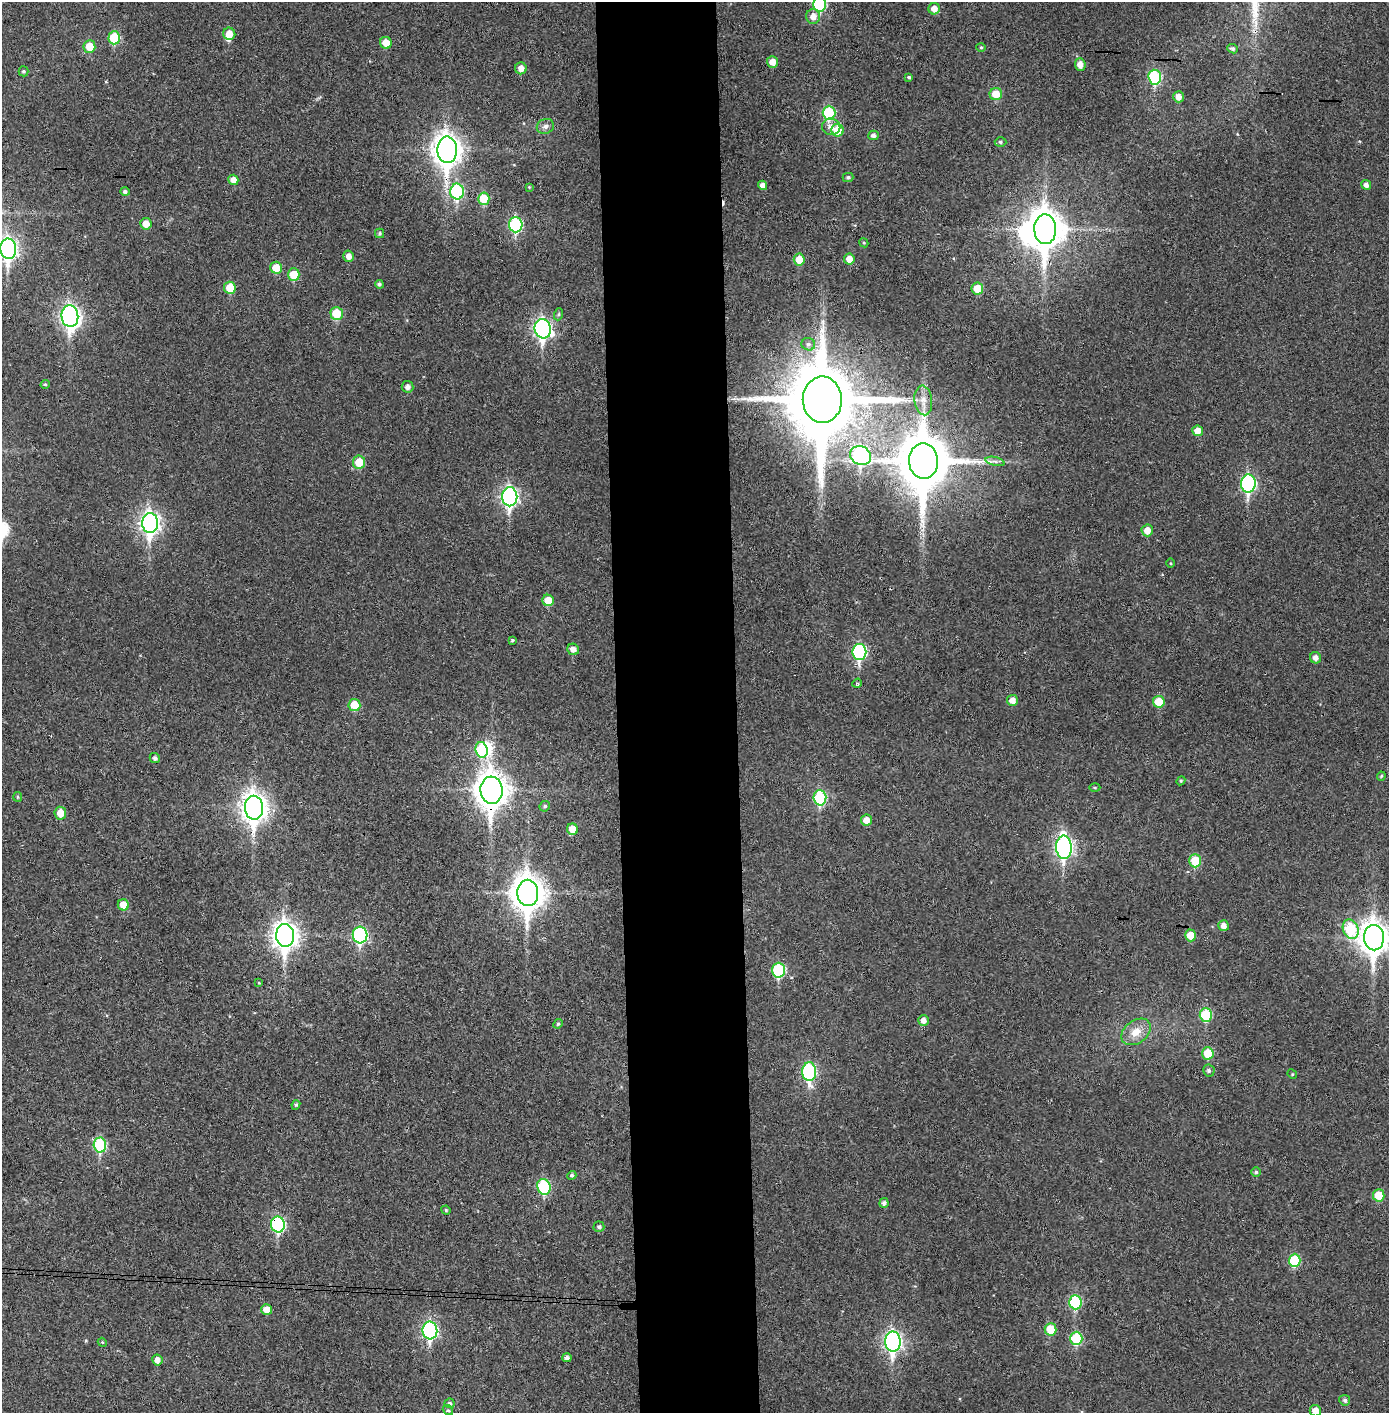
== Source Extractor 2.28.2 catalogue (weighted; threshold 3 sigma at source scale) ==
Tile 5 of 3 x 3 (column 2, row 2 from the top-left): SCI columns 1469-2855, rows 1415-2825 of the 4321 x 4242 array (HDU 1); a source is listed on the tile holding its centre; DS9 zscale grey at full resolution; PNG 1391 x 1415 px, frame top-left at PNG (2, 2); each listed source drawn as its Kron ellipse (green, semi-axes under 4 px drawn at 4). Shown black and unused: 9% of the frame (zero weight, under 3 of 4 exposures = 6% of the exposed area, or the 3 px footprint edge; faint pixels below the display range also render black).
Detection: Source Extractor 2.28.2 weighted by HDU 2 'WHT'; one run over the whole footprint, this tile lists its part. Background 0.036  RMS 0.005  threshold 0.0227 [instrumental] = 3 sigma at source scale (4.5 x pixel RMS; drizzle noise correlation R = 1.50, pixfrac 1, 0.05/0.05 arcsec/px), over >= 5 px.
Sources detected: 136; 3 inside a brighter object's white glare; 1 cosmic-ray / hot-pixel residue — neither listed nor drawn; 1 inside a brighter listed object's ellipse — not listed separately; the other 131 listed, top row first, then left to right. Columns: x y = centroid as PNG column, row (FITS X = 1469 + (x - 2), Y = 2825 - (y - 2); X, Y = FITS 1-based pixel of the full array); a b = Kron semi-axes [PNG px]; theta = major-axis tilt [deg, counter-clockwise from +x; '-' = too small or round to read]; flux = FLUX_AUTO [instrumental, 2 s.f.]
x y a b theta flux
820 4 7 6 - 40
934 9 6 5 - 3.5
813 16 7 7 - 4.1
229 34 6 6 - 5.2
114 38 6 6 - 20
386 43 6 6 - 6.6
89 46 6 6 - 9.5
981 47 4 4 - 0.61
1233 49 5 4 - 1.3
772 62 6 5 - 4.8
1080 64 6 5 - 3.6
521 68 6 6 - 3.5
23 71 5 5 - 0.86
909 77 3 3 - 1.4
1155 77 7 6 - 37
996 94 6 6 - 9.5
1179 97 5 5 - 3.3
829 113 7 6 - 36
545 126 9 7 28 1.9
831 127 9 8 - 3.3
838 130 6 6 - 13
874 135 5 5 - 1.8
1000 142 6 4 -2 0.93
447 150 13 10 -88 590
848 177 5 4 - 1
233 180 5 5 - 3.8
762 185 5 4 - 2.5
1366 185 5 4 - 2.1
529 187 3 3 - 0.42
125 191 5 4 - 1.1
457 192 8 6 -89 55
484 199 6 5 - 15
146 224 5 5 - 5.9
516 225 7 7 - 57
1045 229 15 11 -88 1000
380 233 4 4 - 0.81
864 243 5 3 - 0.54
8 249 10 8 -87 190
349 256 6 5 - 3.2
799 259 6 5 - 9.2
849 259 5 5 - 5.3
276 268 6 6 - 8.5
294 275 6 5 - 12
379 284 4 4 - 1.1
230 288 6 5 - 10
977 288 6 5 - 9.3
337 314 6 6 - 14
559 314 6 4 72 0.74
70 316 11 8 -84 200
543 329 10 8 -76 150
808 344 7 6 - 1.6
45 384 4 4 - 0.67
408 387 6 6 - 2.4
822 400 23 19 -89 6000
923 400 15 9 -84 4.3
1198 431 5 5 - 4.7
861 456 11 9 -32 86
923 461 18 14 -88 3100
995 461 9 4 -13 1.5
359 462 6 6 - 11
1248 483 9 7 89 81
510 497 9 7 -90 150
150 523 10 8 -88 240
1147 530 6 5 - 5
1171 563 4 3 - 0.46
548 600 6 5 - 9.2
512 640 4 3 - 0.67
573 649 6 5 - 3
859 652 8 7 - 70
1315 658 6 5 - 2.6
857 683 5 4 - 0.73
1012 700 5 5 - 4.1
1159 702 6 6 - 10
354 705 6 6 - 11
482 750 8 6 -75 26
155 758 5 4 - 1.5
1381 776 4 3 - 0.56
1181 781 4 4 - 0.55
1095 788 5 3 - 0.53
491 790 13 11 -84 850
18 797 5 4 - 0.6
820 798 7 6 - 39
545 806 5 5 - 0.94
254 808 12 9 -88 490
60 813 6 6 - 7.1
866 820 5 5 - 5.2
572 829 6 5 - 7.1
1064 847 11 7 -88 160
1195 861 6 5 - 15
528 893 13 10 -88 880
123 905 5 5 - 7.5
1223 926 5 5 - 3.2
1351 929 10 7 -66 30
285 935 11 9 -88 440
360 935 8 7 - 74
1190 935 6 5 - 7.8
1374 938 12 10 -88 680
779 970 7 6 - 38
259 983 4 3 - 0.44
1206 1015 6 6 - 26
923 1020 5 5 - 3
558 1024 5 4 - 0.63
1136 1032 16 11 37 6.8
1208 1053 6 6 - 13
1209 1071 6 6 - 1.2
809 1072 9 7 -90 60
1292 1074 5 4 - 0.53
296 1105 5 4 - 0.67
100 1145 7 6 - 37
1256 1172 5 5 - 0.81
572 1175 5 4 - 0.9
544 1187 8 6 -71 38
1379 1195 6 5 - 11
884 1203 5 4 - 1.7
446 1210 5 4 - 0.57
278 1224 8 7 - 65
599 1227 5 5 - 1.2
1295 1260 6 6 - 23
1075 1302 7 6 - 36
267 1310 5 5 - 5
1050 1329 6 6 - 13
430 1331 9 7 -84 98
1076 1338 7 6 - 28
102 1342 4 3 - 0.5
893 1342 10 8 -88 160
567 1358 5 4 - 1.9
157 1360 5 5 - 3.3
1345 1400 5 5 - 1.3
450 1403 5 5 - 1.1
448 1410 5 4 - 0.72
1315 1411 6 5 - 4.6
Overlapping masked pixels (flux is a lower limit): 6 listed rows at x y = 447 150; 1045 229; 822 400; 491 790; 254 808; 278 1224
Isophote crosses this tile's border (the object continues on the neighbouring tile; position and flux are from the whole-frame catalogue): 4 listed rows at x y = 820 4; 8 249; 1374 938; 1315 1411